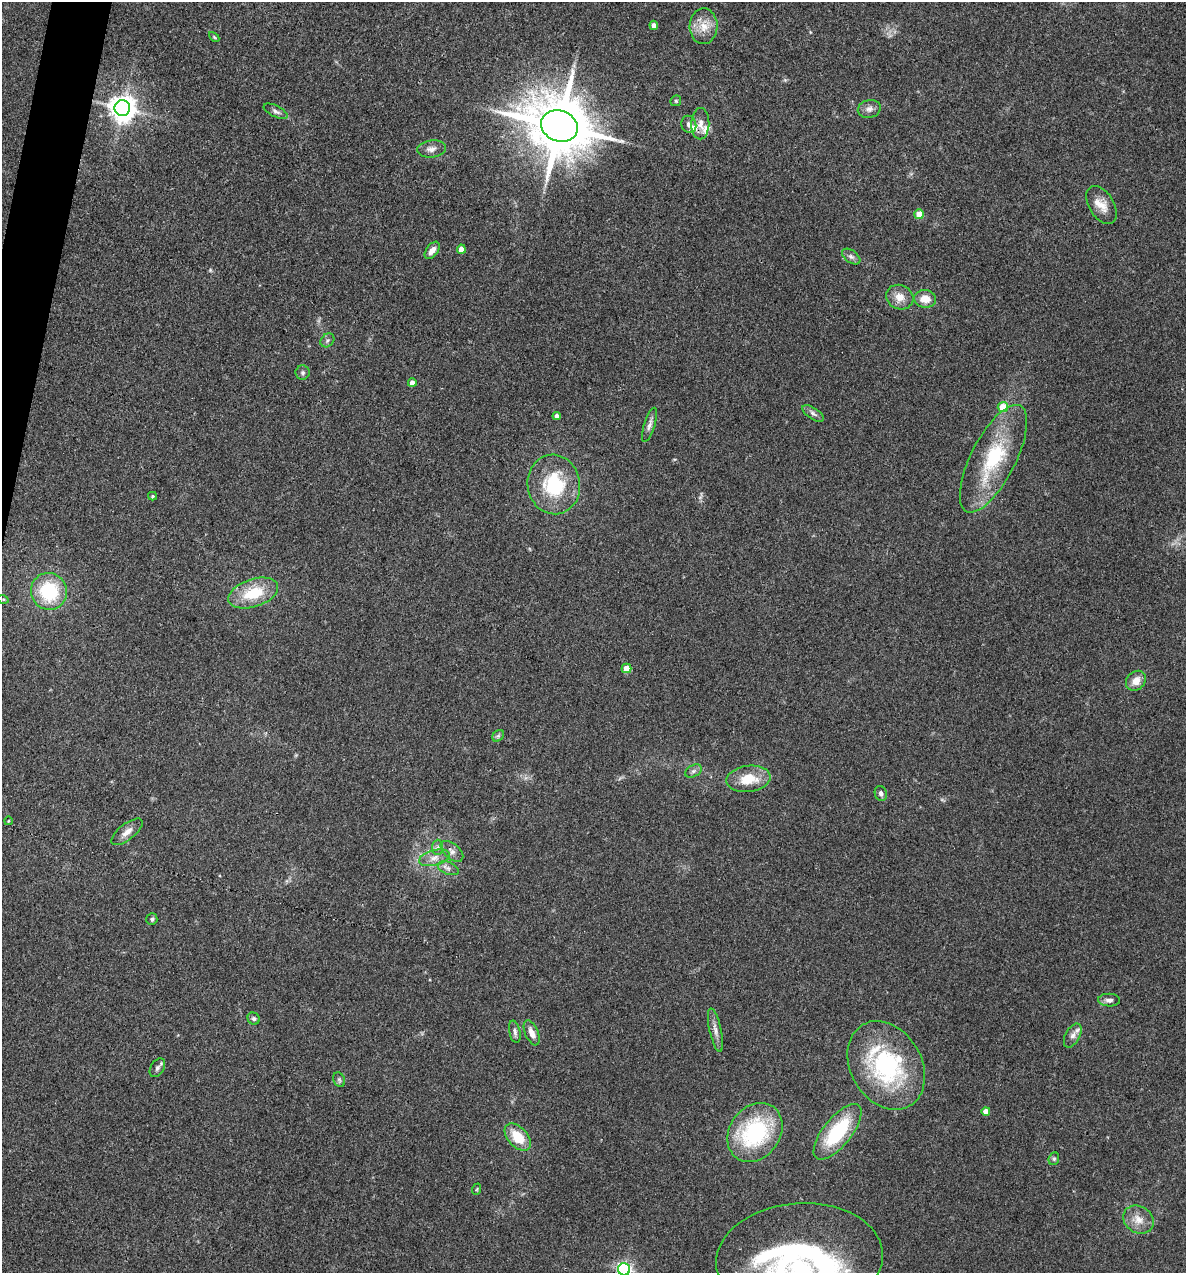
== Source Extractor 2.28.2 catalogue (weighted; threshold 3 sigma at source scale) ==
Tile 11 of 4 x 4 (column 3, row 3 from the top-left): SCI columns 2492-3675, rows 1272-2542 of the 5104 x 5085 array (HDU 1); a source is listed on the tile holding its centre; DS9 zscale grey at full resolution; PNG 1188 x 1275 px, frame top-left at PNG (2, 2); each listed source drawn as its Kron ellipse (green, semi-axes under 4 px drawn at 4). Shown black and unused: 2% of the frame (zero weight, under 3 of 4 exposures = <1% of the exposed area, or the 3 px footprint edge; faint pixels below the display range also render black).
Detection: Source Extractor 2.28.2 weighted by HDU 2 'WHT'; one run over the whole footprint, this tile lists its part. Background 0.25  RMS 0.0093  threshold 0.042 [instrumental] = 3 sigma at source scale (4.5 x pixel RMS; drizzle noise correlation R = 1.50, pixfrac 1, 0.05/0.05 arcsec/px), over >= 5 px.
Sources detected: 69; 7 inside a brighter listed object's ellipse — not listed separately; the other 62 listed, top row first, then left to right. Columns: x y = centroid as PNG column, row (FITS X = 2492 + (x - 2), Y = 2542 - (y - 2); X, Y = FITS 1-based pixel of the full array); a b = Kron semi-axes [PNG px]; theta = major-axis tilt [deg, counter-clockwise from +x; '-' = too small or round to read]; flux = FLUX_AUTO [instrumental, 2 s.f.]
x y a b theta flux
654 25 4 4 - 5.1
703 26 18 14 88 15
214 37 6 3 -45 1.1
676 101 6 5 - 1.3
122 108 8 8 - 1000
869 109 11 9 13 5.1
276 111 13 5 -27 3.2
689 124 9 7 -69 3.9
700 124 15 9 89 7.7
559 126 19 15 -20 7000
431 149 14 8 6 5.5
1102 205 21 12 -58 13
919 214 5 5 - 19
461 249 4 4 - 8.4
432 250 10 5 54 6.1
851 257 10 6 -36 3.1
900 297 14 12 -25 9.8
925 299 11 9 -3 12
327 340 8 6 46 2.5
303 373 7 7 - 2.6
412 383 4 4 - 6
1003 407 5 5 - 19
813 414 12 5 -34 3.4
557 416 4 4 - 4.9
649 425 18 5 72 4.4
993 459 59 22 63 73
554 484 30 26 -81 62
153 496 4 4 - 1.3
49 591 18 18 - 56
253 593 26 14 18 34
3 599 5 3 - 0.99
626 668 5 5 - 18
1136 681 11 9 44 9.4
498 736 6 5 - 2.1
693 771 9 6 27 2.8
748 779 22 13 7 23
881 793 7 6 - 3
8 821 4 2 - 0.65
127 832 19 8 38 7.3
437 847 7 5 88 2.7
452 851 13 7 -41 5.2
434 858 16 7 15 7.9
448 868 11 6 -22 3.7
152 919 6 5 - 2
1109 1000 11 6 -1 4.2
254 1019 6 5 - 2
715 1030 22 6 -78 6.2
515 1032 11 5 -78 3.3
532 1033 13 6 -67 7.9
1073 1035 13 7 62 4.6
886 1065 47 35 -60 120
157 1068 10 6 58 2.8
339 1080 7 5 -69 2
986 1111 4 4 - 9.5
755 1132 31 25 54 95
838 1132 34 14 51 62
518 1137 16 9 -47 23
1054 1159 6 5 - 1.7
477 1189 6 3 71 0.98
1138 1220 16 13 -32 11
799 1259 83 55 5 320
624 1269 6 6 - 260
Isophote crosses this tile's border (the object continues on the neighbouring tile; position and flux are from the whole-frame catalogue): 2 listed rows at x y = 799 1259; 624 1269